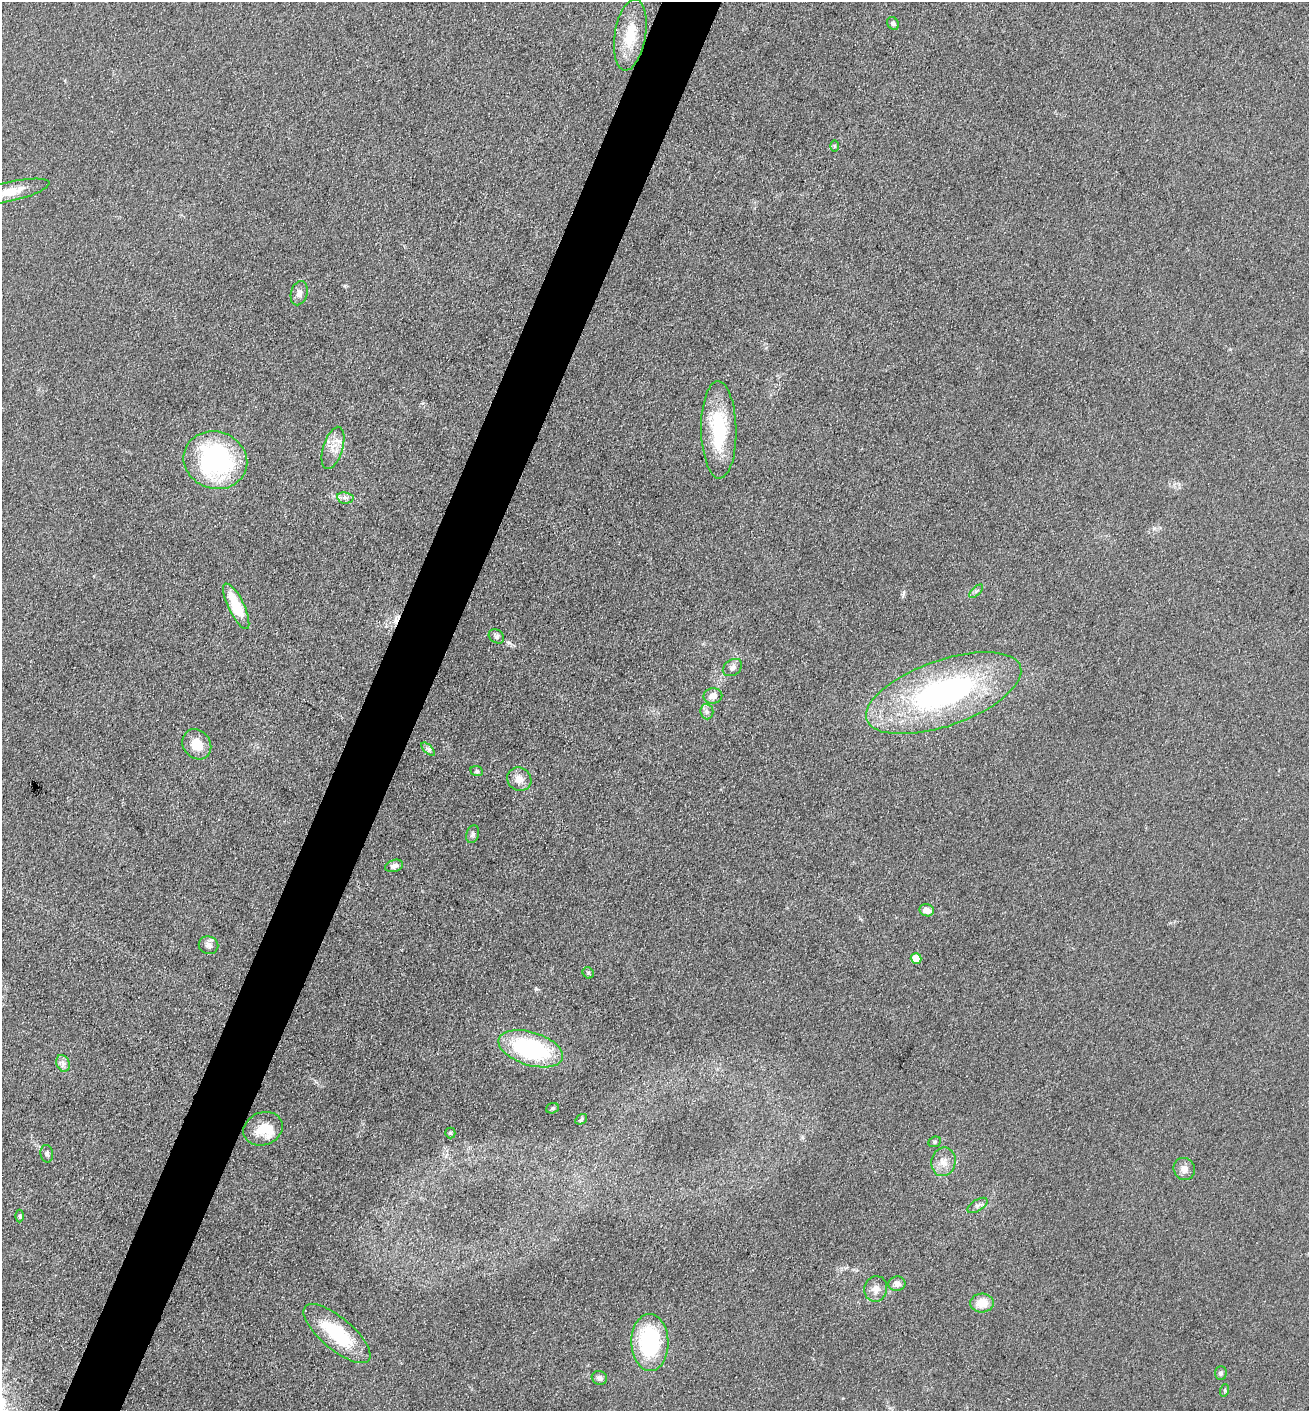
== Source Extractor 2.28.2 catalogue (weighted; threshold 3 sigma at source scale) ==
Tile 7 of 4 x 4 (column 3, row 2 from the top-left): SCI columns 2760-4066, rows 2818-4226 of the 5651 x 5636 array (HDU 1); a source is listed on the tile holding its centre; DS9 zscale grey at full resolution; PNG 1311 x 1413 px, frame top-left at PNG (2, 2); each listed source drawn as its Kron ellipse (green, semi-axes under 4 px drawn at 4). Shown black and unused: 5% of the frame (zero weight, under 3 of 5 exposures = <1% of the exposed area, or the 3 px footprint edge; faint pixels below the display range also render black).
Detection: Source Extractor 2.28.2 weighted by HDU 2 'WHT'; one run over the whole footprint, this tile lists its part. Background 0.151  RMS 0.0098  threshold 0.0443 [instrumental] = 3 sigma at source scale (4.5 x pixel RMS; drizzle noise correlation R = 1.50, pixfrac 1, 0.05/0.05 arcsec/px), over >= 5 px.
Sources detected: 48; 1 cosmic-ray / hot-pixel residue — neither listed nor drawn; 1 inside a brighter listed object's ellipse — not listed separately; the other 46 listed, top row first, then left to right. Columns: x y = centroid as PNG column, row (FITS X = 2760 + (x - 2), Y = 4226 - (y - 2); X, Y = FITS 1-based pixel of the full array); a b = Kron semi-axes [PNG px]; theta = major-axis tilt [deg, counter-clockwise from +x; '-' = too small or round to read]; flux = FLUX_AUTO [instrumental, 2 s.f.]
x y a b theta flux
893 23 7 5 -58 2.7
630 35 36 15 81 35
835 146 6 4 89 1.2
9 192 41 9 13 21
299 293 12 8 74 5.2
719 430 49 17 -89 66
333 448 22 9 73 12
215 460 32 28 -20 170
345 498 8 5 -8 3.6
976 591 8 3 45 1.7
236 606 25 8 -64 37
496 636 8 6 -37 3
732 667 10 7 35 4.2
944 693 81 33 19 260
713 696 9 7 9 7.7
707 712 7 6 - 3.3
197 744 16 13 -52 19
428 749 8 4 -45 2.6
477 771 6 5 - 1.7
519 779 12 11 - 9.6
473 834 9 6 71 2.5
394 866 9 6 18 4.2
927 910 7 6 - 7.4
208 945 10 8 -20 4.6
916 958 5 5 - 22
588 973 6 5 - 1.8
531 1049 33 16 -17 130
63 1063 9 6 -69 4
552 1108 6 5 - 1.7
581 1119 6 4 32 1.7
263 1129 20 16 22 24
450 1133 5 5 - 1.3
935 1142 6 5 - 1.5
47 1154 9 6 -80 3
943 1162 14 12 78 10
1184 1169 11 10 - 7.1
977 1205 11 5 33 3.3
20 1216 6 4 -90 1.6
897 1284 8 7 - 6.2
876 1289 13 11 76 8.2
982 1303 12 9 3 16
337 1333 41 16 -40 63
650 1342 28 18 -89 100
1221 1373 7 6 - 2.6
599 1378 8 6 -15 4.2
1225 1390 6 4 72 1.3
Isophote crosses this tile's border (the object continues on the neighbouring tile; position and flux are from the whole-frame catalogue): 1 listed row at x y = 9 192